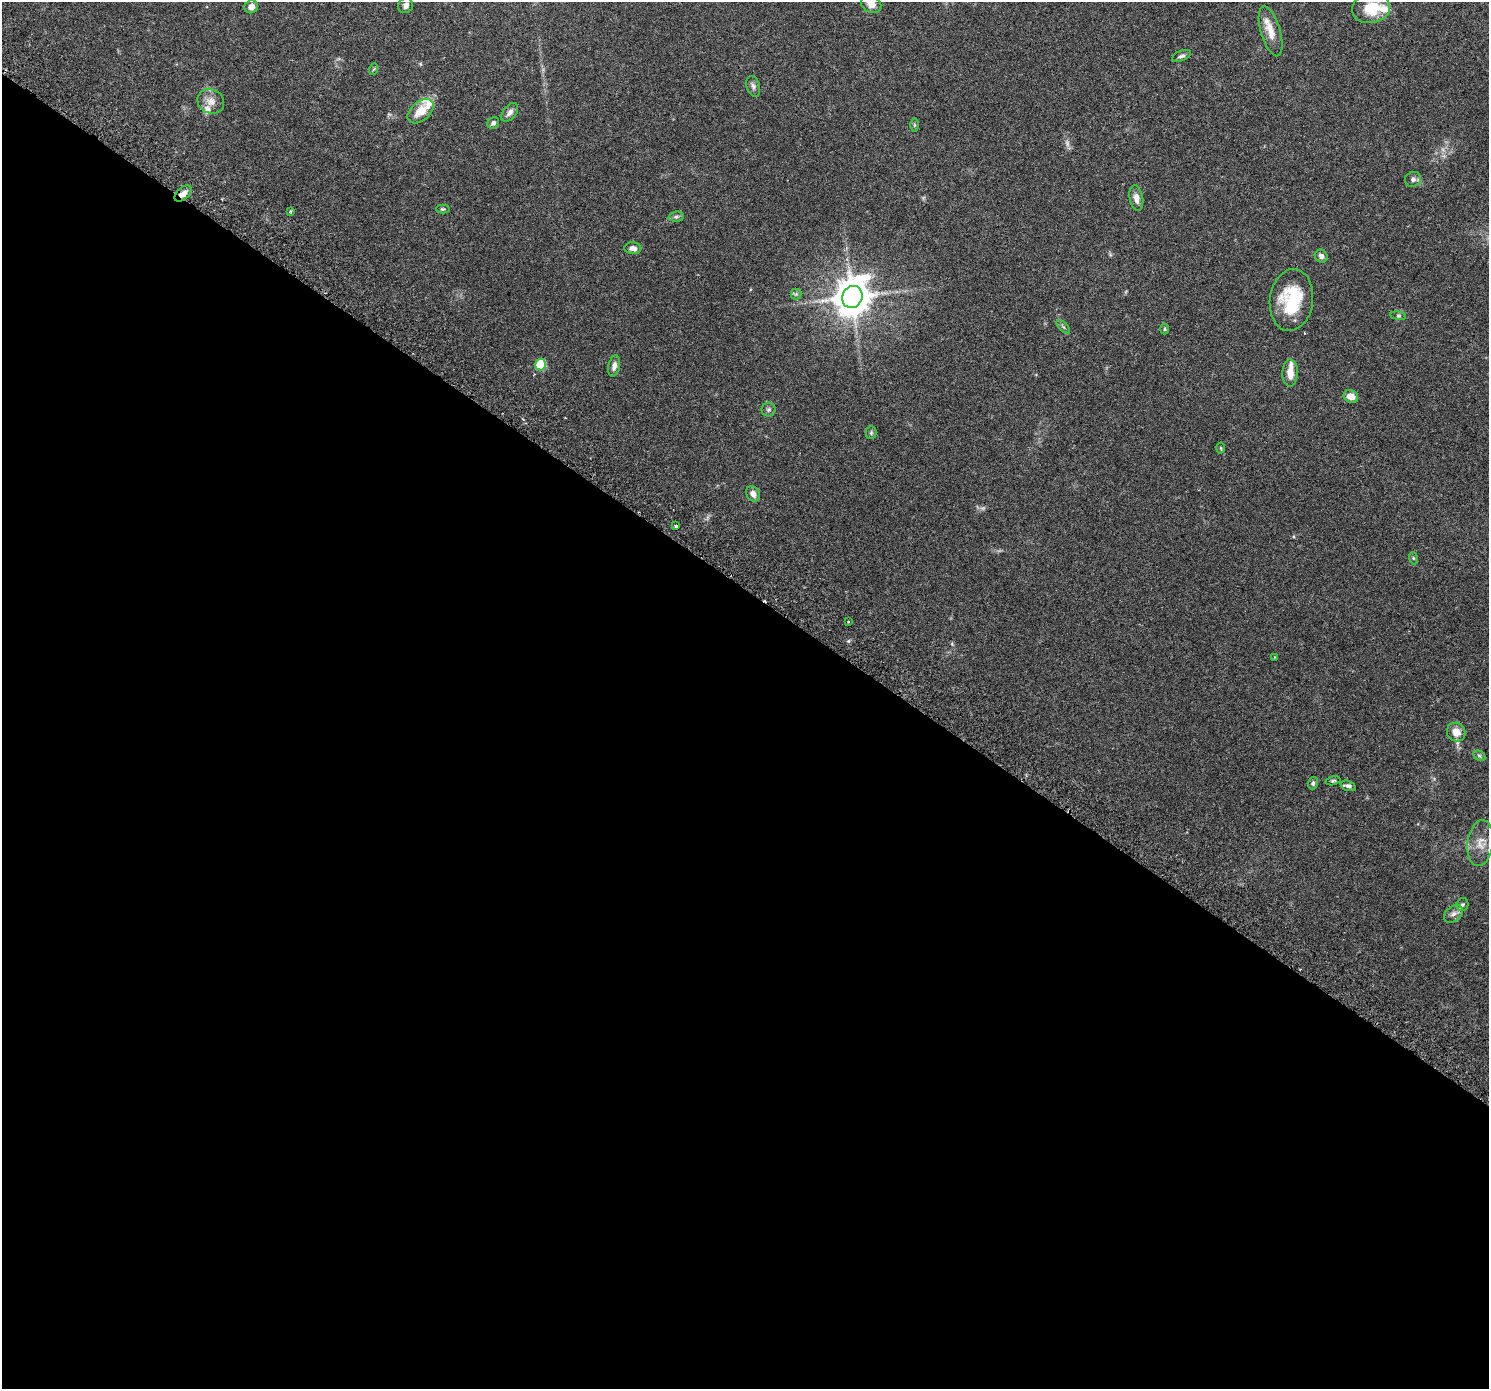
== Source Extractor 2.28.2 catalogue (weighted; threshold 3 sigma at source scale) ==
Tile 14 of 4 x 4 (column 2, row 4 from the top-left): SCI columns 1541-3027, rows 254-1640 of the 6063 x 6119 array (HDU 1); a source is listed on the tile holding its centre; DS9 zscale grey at full resolution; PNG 1491 x 1391 px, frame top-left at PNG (2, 2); each listed source drawn as its Kron ellipse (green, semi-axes under 4 px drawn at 4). Shown black and unused: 58% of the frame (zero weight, under 3 of 6 exposures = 4% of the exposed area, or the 3 px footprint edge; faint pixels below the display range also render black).
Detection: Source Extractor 2.28.2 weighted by HDU 2 'WHT'; one run over the whole footprint, this tile lists its part. Background 0.0539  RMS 0.0027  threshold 0.0108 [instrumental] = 3 sigma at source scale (4.09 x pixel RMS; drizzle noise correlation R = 1.36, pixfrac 0.8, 0.0396/0.0396 arcsec/px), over >= 5 px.
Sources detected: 53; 1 too faint to see at this stretch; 1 cosmic-ray / hot-pixel residue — neither listed nor drawn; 4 inside a brighter listed object's ellipse — not listed separately; the other 47 listed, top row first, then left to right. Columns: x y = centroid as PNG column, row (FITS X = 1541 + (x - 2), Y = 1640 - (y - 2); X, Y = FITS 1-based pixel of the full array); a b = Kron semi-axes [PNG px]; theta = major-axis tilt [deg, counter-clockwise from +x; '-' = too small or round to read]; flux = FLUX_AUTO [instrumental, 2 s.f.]
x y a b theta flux
871 4 10 8 -31 1.7
406 5 8 7 - 0.93
251 7 7 6 - 1.2
1371 8 19 15 9 6.2
1271 31 26 9 -73 3.3
1181 56 10 5 23 0.64
374 69 6 4 69 0.26
753 86 11 6 -73 0.76
211 101 14 12 -31 2
420 111 15 9 41 3.8
510 112 11 6 52 1
493 123 6 5 - 0.59
914 125 6 4 90 0.29
1413 179 8 7 - 0.75
183 193 10 6 43 1.5
1136 198 13 6 -79 1.3
443 209 7 4 0 0.33
290 211 3 3 - 0.26
676 217 8 5 5 0.52
633 248 8 6 -5 1.1
1321 256 7 6 - 0.83
796 294 5 5 - 0.35
852 297 11 10 - 560
1291 300 31 21 83 12
1398 316 8 4 -8 0.34
1063 327 8 3 -45 0.37
1165 329 5 3 - 0.23
540 365 6 5 - 12
614 366 11 5 78 1.1
1290 373 13 7 89 2.5
1351 396 7 6 - 2.1
768 410 7 7 - 0.54
871 433 6 5 - 0.35
1221 448 5 3 - 0.22
753 494 8 6 -57 1.2
676 526 3 3 - 0.61
1413 558 6 4 -71 0.25
848 621 2 2 - 0.16
1275 657 3 3 - 0.28
1456 732 10 9 - 2.4
1479 756 6 4 -30 0.37
1333 781 7 4 13 0.37
1313 783 6 5 - 0.47
1348 786 8 5 -19 0.68
1480 843 23 13 83 3.1
1462 905 6 6 - 0.43
1453 914 11 7 39 1
Overlapping masked pixels (flux is a lower limit): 1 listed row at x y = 183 193
Isophote crosses this tile's border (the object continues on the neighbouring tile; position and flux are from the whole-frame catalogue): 1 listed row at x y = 871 4